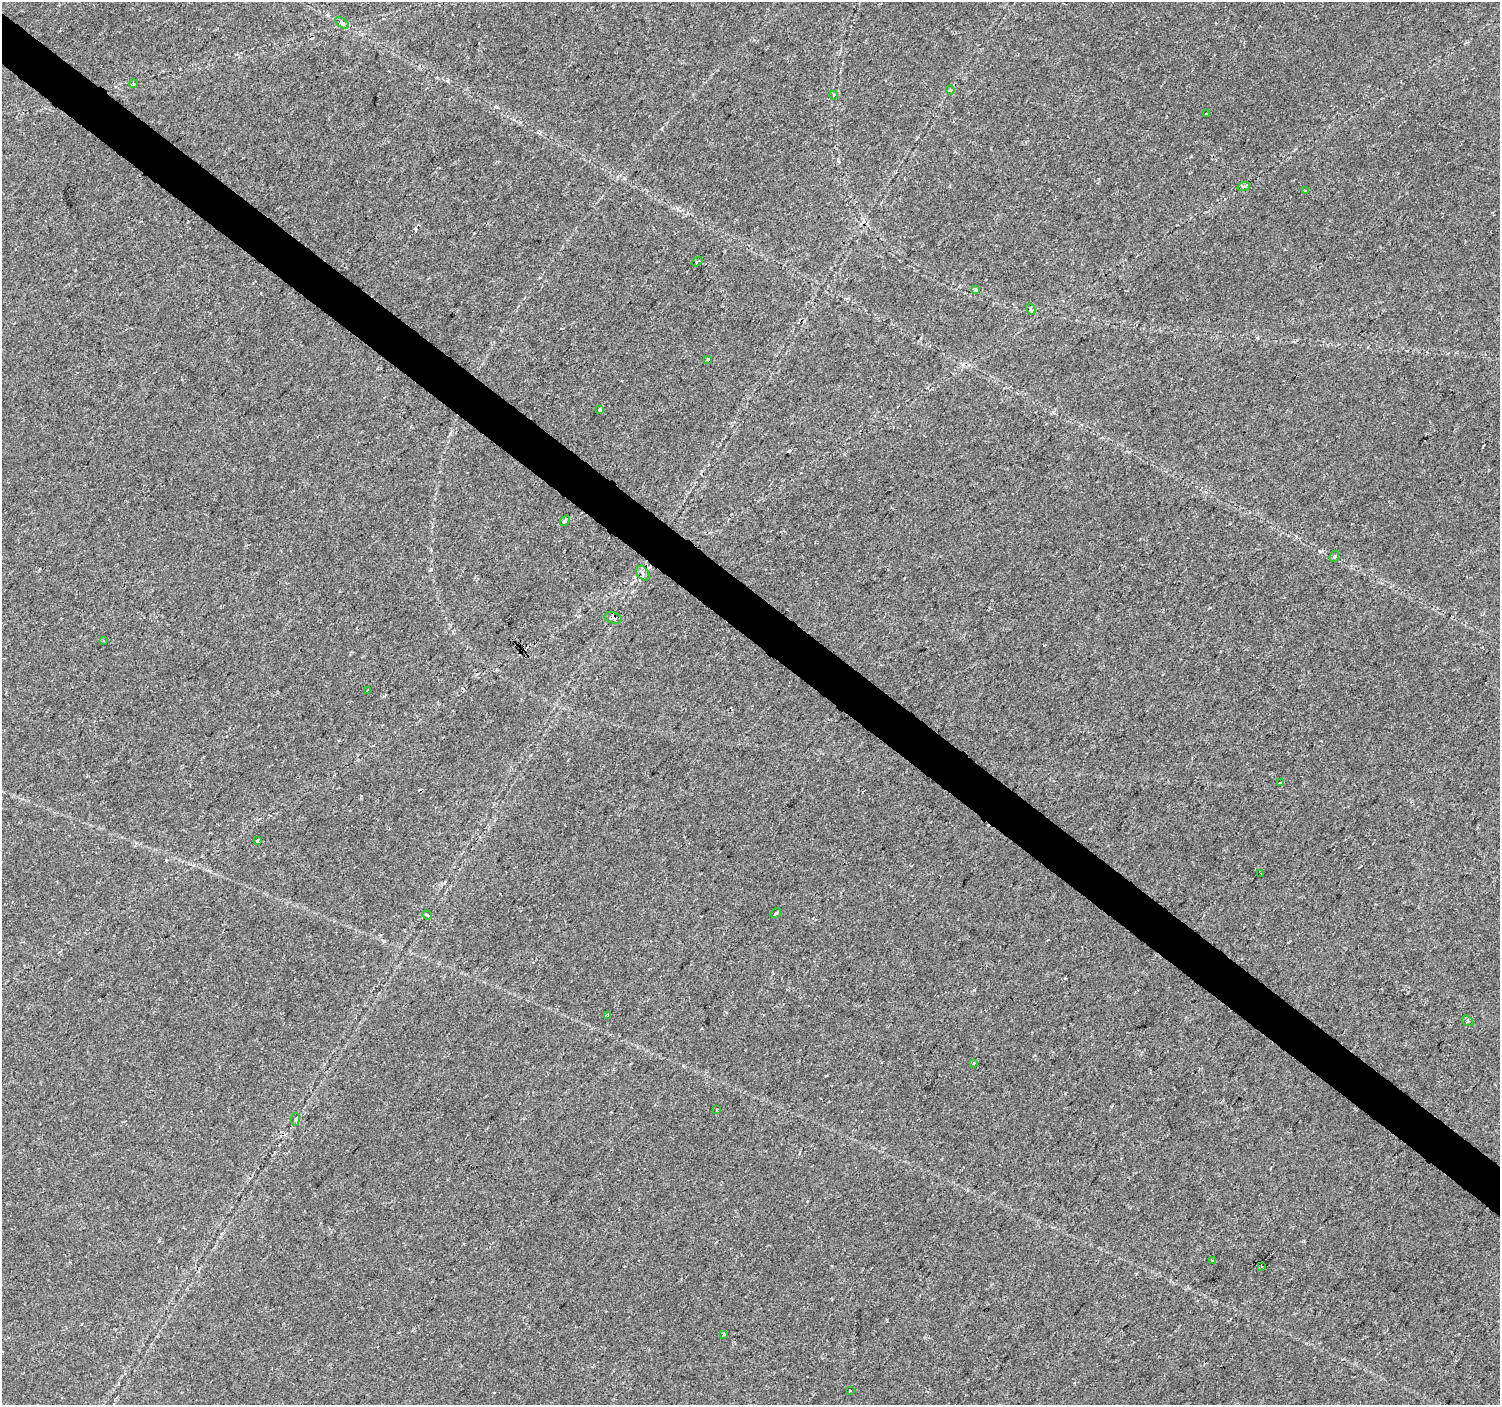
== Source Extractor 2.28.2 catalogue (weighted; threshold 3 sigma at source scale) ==
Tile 11 of 4 x 4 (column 3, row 3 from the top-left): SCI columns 3004-4501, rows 1644-3046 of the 6000 x 6025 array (HDU 1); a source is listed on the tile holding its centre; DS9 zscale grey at full resolution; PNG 1502 x 1407 px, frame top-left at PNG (2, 2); each listed source drawn as its Kron ellipse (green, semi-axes under 4 px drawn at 4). Shown black and unused: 4% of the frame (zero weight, under 2 of 3 exposures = <1% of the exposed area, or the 3 px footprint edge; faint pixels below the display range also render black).
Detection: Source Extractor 2.28.2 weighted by HDU 2 'WHT'; one run over the whole footprint, this tile lists its part. Background 0.0239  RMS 0.0033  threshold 0.0147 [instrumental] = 3 sigma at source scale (4.5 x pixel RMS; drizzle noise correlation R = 1.50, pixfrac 1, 0.0396/0.0396 arcsec/px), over >= 5 px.
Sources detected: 38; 6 cosmic-ray / hot-pixel residue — neither listed nor drawn; the other 32 listed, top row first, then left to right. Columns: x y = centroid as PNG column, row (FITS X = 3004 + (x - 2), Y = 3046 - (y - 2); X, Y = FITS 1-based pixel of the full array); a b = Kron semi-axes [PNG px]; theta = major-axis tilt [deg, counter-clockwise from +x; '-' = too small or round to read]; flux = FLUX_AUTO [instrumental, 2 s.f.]
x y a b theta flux
342 23 8 4 -37 0.74
134 84 4 4 - 0.45
950 90 4 4 - 0.43
833 95 4 3 - 0.3
1206 114 3 3 - 1.5
1244 186 6 4 19 0.6
1305 191 2 2 - 0.32
697 261 6 3 34 0.47
976 290 3 3 - 3.4
1031 309 6 4 -60 0.52
708 359 3 3 - 0.63
600 409 3 3 - 0.91
565 521 6 4 51 0.87
1334 556 6 4 68 0.48
643 573 8 5 -52 1.2
613 618 9 5 -14 1.8
103 641 3 2 - 0.36
367 690 3 2 - 0.25
1281 783 3 3 - 0.95
257 840 3 3 - 2.9
1261 873 2 2 - 0.28
776 913 6 3 33 0.37
427 915 5 3 - 0.65
607 1016 3 3 - 0.87
1468 1021 6 4 -33 0.58
974 1063 4 4 - 0.44
716 1110 3 3 - 0.96
295 1119 6 3 82 0.55
1212 1261 3 2 - 0.6
1261 1266 3 2 - 0.37
724 1334 3 3 - 0.44
850 1390 3 3 - 0.95
Overlapping masked pixels (flux is a lower limit): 1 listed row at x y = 613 618
Unlisted compact peaks at least as high as the median listed source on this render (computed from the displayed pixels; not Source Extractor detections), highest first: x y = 384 941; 974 990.